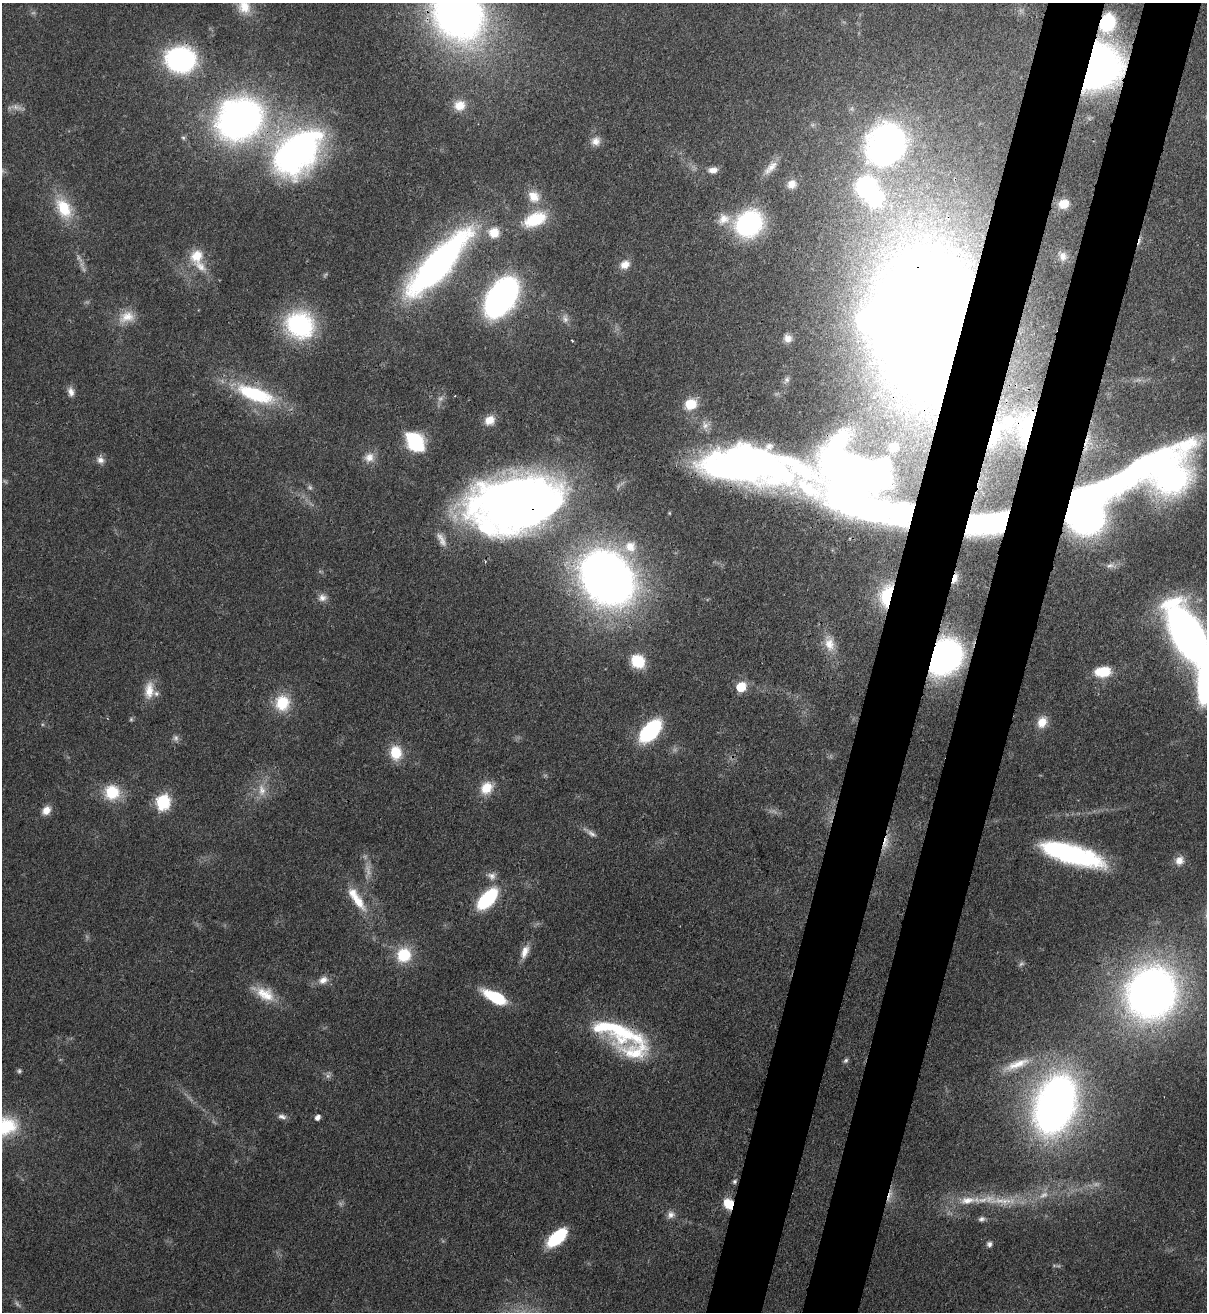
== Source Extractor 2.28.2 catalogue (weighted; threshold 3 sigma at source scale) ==
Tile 10 of 4 x 4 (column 2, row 3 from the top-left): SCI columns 1549-2753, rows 1346-2655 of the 5380 x 5306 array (HDU 1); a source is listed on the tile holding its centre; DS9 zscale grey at full resolution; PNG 1209 x 1314 px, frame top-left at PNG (2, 3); no overlay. Shown black and unused: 9% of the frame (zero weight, under 3 of 4 exposures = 7% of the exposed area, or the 3 px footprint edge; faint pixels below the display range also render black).
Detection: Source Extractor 2.28.2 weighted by HDU 2 'WHT'; one run over the whole footprint, this tile lists its part. Background 0.0854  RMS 0.004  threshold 0.0178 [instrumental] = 3 sigma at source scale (4.5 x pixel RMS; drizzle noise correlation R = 1.50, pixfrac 1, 0.05/0.05 arcsec/px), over >= 5 px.
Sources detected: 129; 11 too faint to see at this stretch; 9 inside a brighter object's white glare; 1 cosmic-ray / hot-pixel residue — not listed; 10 inside a brighter listed object's ellipse — not listed separately; the other 98 listed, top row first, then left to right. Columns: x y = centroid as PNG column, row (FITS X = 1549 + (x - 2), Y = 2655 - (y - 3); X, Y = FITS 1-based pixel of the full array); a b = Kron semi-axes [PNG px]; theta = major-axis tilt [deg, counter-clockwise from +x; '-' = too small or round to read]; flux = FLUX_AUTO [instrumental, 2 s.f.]
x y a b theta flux
244 7 20 17 -64 8.2
458 13 44 37 -55 270
1107 22 13 10 65 37
180 59 21 18 -8 93
1096 67 30 26 39 280
460 105 16 14 12 6.4
239 119 38 32 30 190
596 141 13 12 - 3.4
886 144 55 47 50 120
303 146 50 35 77 120
771 168 24 9 46 4.3
713 170 12 7 6 3
792 184 11 11 - 3.4
534 196 17 15 -46 6.9
874 199 8 7 - 77
1064 204 11 9 15 5.6
64 208 29 17 -62 16
535 219 30 17 24 18
724 219 19 16 28 6.6
749 223 26 22 37 61
494 233 14 13 - 7.1
197 256 22 17 70 9.5
1063 256 13 10 88 2.8
438 264 63 19 48 220
625 265 13 10 28 3.8
501 297 26 15 57 220
127 317 23 15 18 7.2
565 319 12 7 -84 2.1
928 322 80 47 -85 1100
300 325 26 23 -30 58
788 338 12 11 - 3.3
572 341 3 2 - 0.38
71 392 13 8 -77 2.5
255 394 51 17 -20 35
489 420 13 11 32 4.7
1008 422 21 16 61 9.4
1027 427 35 14 73 17
994 434 31 10 72 11
415 442 19 14 -53 27
893 447 6 5 - 2.2
369 457 14 12 34 3.9
100 460 11 9 -22 2.3
754 467 279 48 -15 430
1115 482 165 24 25 230
310 487 8 6 -45 0.93
513 504 85 51 11 330
630 547 18 17 - 9.7
1110 566 12 7 13 2.1
607 578 34 28 -49 440
955 578 15 7 68 3.8
887 595 28 14 77 22
322 598 12 10 9 2.6
1188 635 45 21 -62 280
829 644 20 14 -75 6.4
944 657 23 18 52 200
638 661 13 12 - 14
1102 672 18 11 6 9.9
741 687 7 6 - 15
149 690 25 12 86 6.8
282 703 19 18 - 13
131 719 6 5 - 0.63
1042 722 15 11 61 5.4
650 731 20 10 47 55
396 753 16 13 -83 10
486 788 16 14 52 7.5
262 790 18 11 -82 5.3
112 792 19 19 - 14
163 802 8 7 - 80
46 810 12 9 47 3.8
591 833 20 6 -32 2.3
885 843 23 7 75 5
1071 854 62 17 -17 70
1179 861 12 11 - 3.5
492 876 11 10 - 2.6
487 899 20 10 47 38
358 901 30 13 -54 9.8
525 952 19 9 70 4.1
404 955 15 14 - 16
323 980 13 9 26 3.5
1152 993 40 36 62 290
265 994 31 15 -28 10
495 997 20 8 -27 28
617 1031 70 24 -20 45
846 1060 7 5 45 0.83
1017 1064 39 11 21 9.2
19 1071 6 5 - 0.77
1055 1105 36 22 71 350
282 1116 12 6 -14 1.7
317 1117 6 5 - 2
5 1126 34 24 -3 24
734 1181 5 5 - 0.89
889 1195 21 5 74 2.8
1002 1201 63 12 -4 18
728 1204 12 10 -66 7.4
671 1215 11 10 - 2.3
981 1219 8 6 16 1.3
557 1238 22 11 42 23
989 1244 7 6 - 1.2
Overlapping masked pixels (flux is a lower limit): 16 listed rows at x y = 1107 22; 1096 67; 239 119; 928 322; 1027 427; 994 434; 754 467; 1115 482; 513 504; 955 578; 887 595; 944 657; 885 843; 617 1031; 889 1195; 728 1204
Isophote crosses this tile's border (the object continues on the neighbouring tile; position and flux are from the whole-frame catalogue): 5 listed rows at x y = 244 7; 458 13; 754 467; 1188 635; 5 1126